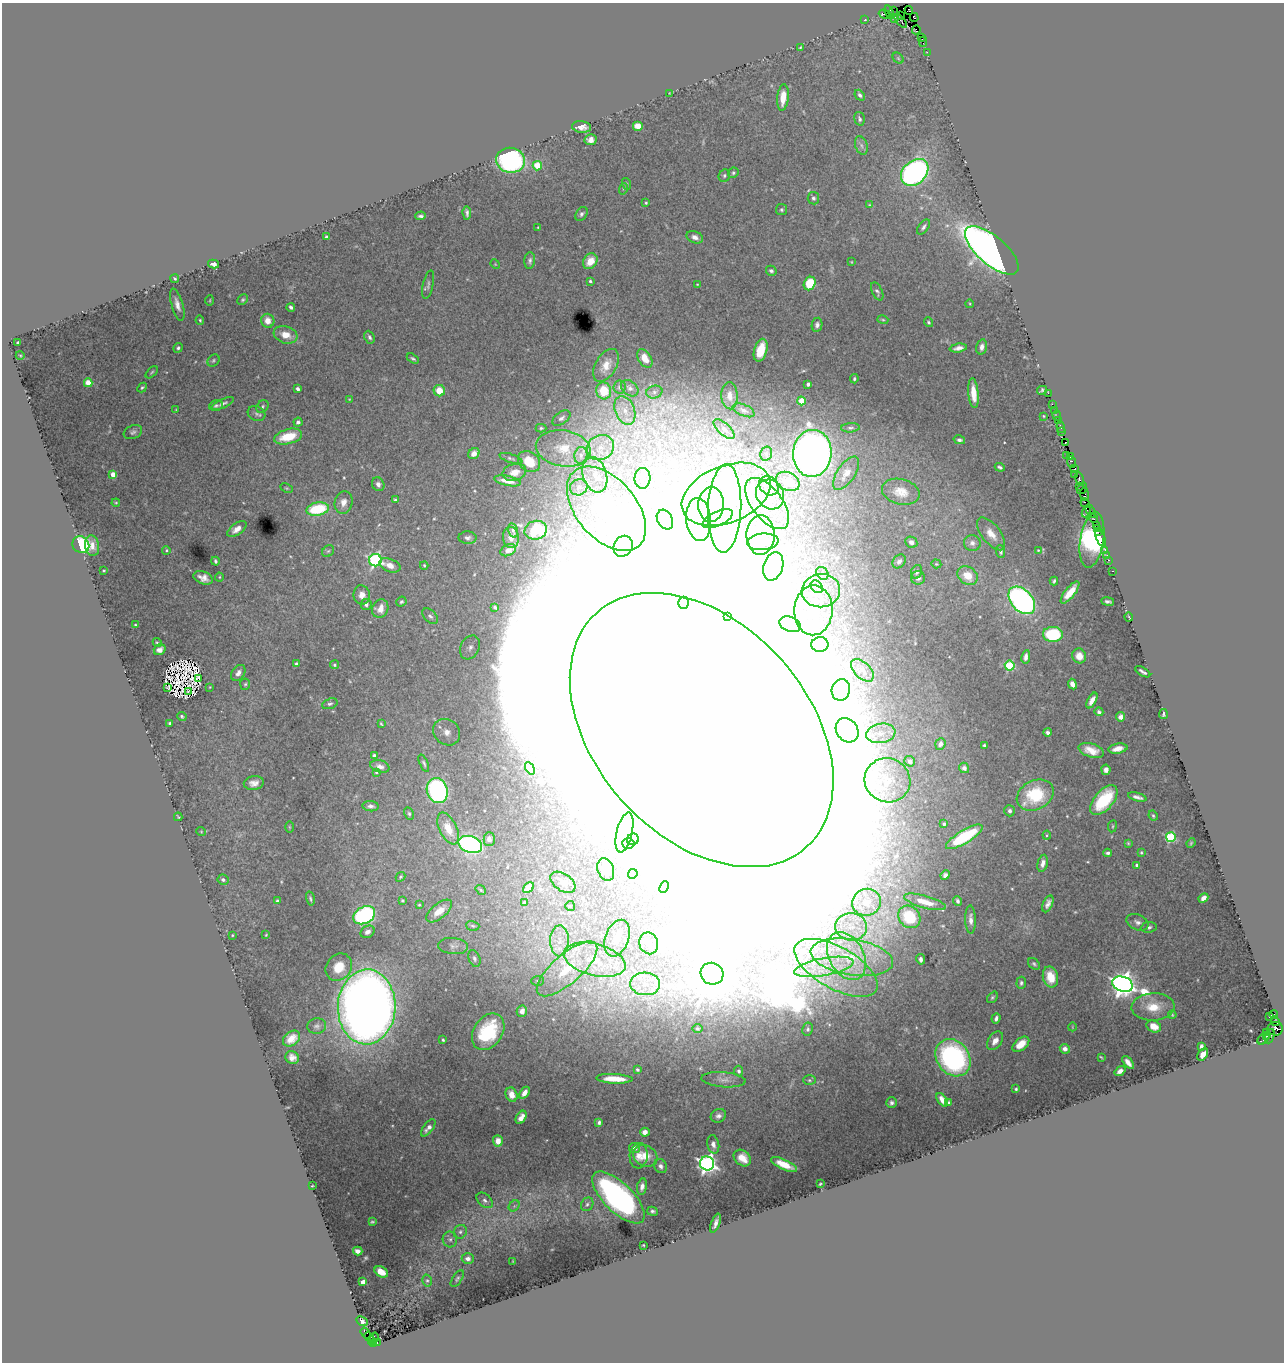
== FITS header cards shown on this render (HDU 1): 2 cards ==
NAXIS1  =                 1282
NAXIS2  =                 1360

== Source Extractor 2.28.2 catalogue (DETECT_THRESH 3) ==
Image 1282 x 1360 px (HDU 1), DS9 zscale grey, 1 PNG px = 1 image px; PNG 1286 x 1364 px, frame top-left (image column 1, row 1360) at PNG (2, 3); each listed source drawn as its Kron ellipse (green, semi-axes under 4 px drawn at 4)
Background 5.59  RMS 0.038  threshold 0.115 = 3 sigma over >= 5 px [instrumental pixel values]
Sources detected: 452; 20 with non-positive FLUX_AUTO (blend fragments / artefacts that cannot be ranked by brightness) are neither listed nor drawn; the other 432 listed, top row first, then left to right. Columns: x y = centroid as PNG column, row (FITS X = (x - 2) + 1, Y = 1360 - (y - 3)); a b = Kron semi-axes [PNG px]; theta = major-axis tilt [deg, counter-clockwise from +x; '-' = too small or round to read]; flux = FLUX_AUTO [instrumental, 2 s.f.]
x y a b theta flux
909 10 4 4 - 400
893 11 3 2 - 160
889 12 7 4 -69 800
884 14 5 3 - 1000
900 15 3 2 - 20
914 17 4 3 - 470
894 18 4 2 - 1.4
864 20 2 2 - 110
901 21 8 3 -50 540
916 30 4 3 - 420
921 37 3 2 - 490
923 42 5 2 - 350
800 47 4 3 - 2.7
927 52 2 2 - 210
898 58 6 4 -46 3.7
669 93 3 2 - 1.6
860 95 6 4 -48 7.5
783 97 13 5 84 37
859 119 7 5 -76 5.6
638 126 5 5 - 28
582 127 9 5 -7 23
591 140 6 5 - 17
861 145 9 6 -71 8.9
511 160 14 12 -8 550
537 166 5 4 - 93
915 172 15 11 43 800
733 173 5 5 - 4.9
724 176 6 5 - 5.4
627 184 6 4 -72 3.3
623 189 6 4 72 3.3
813 198 6 5 - 7
646 203 3 3 - 3.2
870 205 4 4 - 2.8
781 210 5 5 - 4.8
467 213 7 3 -85 7.2
582 214 7 5 56 7.1
420 216 5 3 - 5.4
538 227 3 2 - 1.6
923 227 9 5 54 8
326 237 3 3 - 5.9
695 237 8 6 -21 13
992 250 33 14 -40 2400
530 261 8 5 86 7.4
590 261 8 6 55 38
851 262 4 3 - 1.8
214 264 5 4 - 9.1
495 264 5 4 - 2.6
771 271 5 5 - 6.8
175 279 4 3 - 4.4
590 281 3 3 - 4.9
697 284 4 3 - 2
810 284 7 5 64 110
428 285 14 5 78 8.3
877 291 9 5 -65 6.5
210 300 5 3 - 2.3
243 300 6 5 - 4.4
970 304 4 3 - 2.3
177 305 16 5 -74 18
291 307 4 3 - 6.2
200 320 5 4 - 3.6
883 320 5 4 - 3.3
268 321 7 6 - 31
928 322 5 4 - 4.9
817 325 7 5 81 9.1
286 335 12 8 -18 37
370 337 6 5 - 7.1
18 342 4 3 - 3.9
982 347 7 5 76 12
178 348 5 4 - 5.5
958 348 9 4 8 14
761 350 11 6 73 74
20 355 4 3 - 2
645 358 10 6 -58 32
413 359 7 4 -32 4.8
213 360 7 5 47 4.3
606 365 18 10 59 32
152 372 7 3 45 3.7
854 379 4 3 - 4.2
88 383 4 4 - 74
808 384 4 4 - 8.7
620 387 6 6 - 5.9
142 388 5 3 - 4
630 388 10 7 -41 9.5
298 389 4 3 - 7.9
1042 390 5 4 - 5.1
439 391 6 5 - 47
604 391 8 7 - 72
654 392 8 6 14 9.4
973 393 15 5 -85 37
1048 393 2 2 - 160
730 396 13 8 -87 22
349 399 3 2 - 1.8
801 401 4 4 - 59
223 404 12 4 23 9.6
1052 404 2 2 - 300
216 405 7 5 22 5.3
262 407 7 5 52 5
176 410 3 2 - 1.8
625 410 15 9 -68 34
744 410 11 5 -23 9.2
1054 410 3 2 - 180
256 414 9 7 -27 8.8
1044 416 3 2 - 2
1057 416 5 2 - 480
561 418 10 6 36 8.3
1058 420 2 2 - 270
298 422 4 4 - 8.6
1061 427 6 3 -70 620
541 428 5 4 - 4.2
850 428 9 4 3 5.5
724 429 13 6 -42 11
133 432 9 6 23 8.4
1062 432 3 2 - 460
288 437 14 7 14 82
959 440 6 4 -13 7
1065 442 3 3 - 720
563 448 28 18 -9 87
600 448 14 12 30 43
812 453 23 19 86 2000
474 454 6 5 - 20
766 454 7 5 75 6.9
581 455 8 6 77 12
1066 455 3 2 - 260
1070 457 4 2 - 480
511 458 12 4 -18 5.7
529 461 12 9 -39 65
1071 462 6 4 -66 1400
1000 467 5 3 - 5
1075 469 3 3 - 750
514 472 12 8 15 26
846 473 19 9 56 26
113 474 4 4 - 42
1075 474 2 2 - 320
595 475 18 12 -73 50
642 478 10 8 86 16
1079 479 7 3 -77 1800
507 481 14 5 -11 27
788 481 12 9 -26 85
378 484 7 6 - 9.8
769 486 10 8 -44 19
1079 486 3 2 - 200
579 487 9 8 - 14
286 488 6 4 -26 3.5
1082 488 6 3 56 750
901 492 19 12 -14 37
726 494 46 28 22 280
770 494 15 13 -55 46
1084 494 7 3 -83 1400
395 500 4 3 - 5.5
343 502 11 9 76 22
116 503 4 4 - 2.8
1085 503 5 3 - 370
711 504 17 13 86 62
767 504 30 15 -53 110
725 508 44 16 88 170
318 509 11 6 11 160
606 509 49 30 -49 460
1091 511 7 3 -62 790
1086 512 5 3 - 600
1093 518 5 3 - 850
718 519 16 7 25 31
665 520 10 7 -62 20
699 520 21 12 -85 68
1096 525 2 2 - 730
1097 528 3 3 - 450
237 529 11 5 35 20
513 530 7 4 -76 6.3
536 530 11 9 16 83
1098 532 2 2 - 430
991 534 19 9 -52 32
760 535 19 14 89 68
468 538 9 6 -1 9.8
511 538 10 8 -82 18
1100 538 10 3 -66 1500
1092 540 28 12 81 560
763 542 16 8 6 31
911 542 6 5 - 12
972 543 8 8 - 12
81 545 9 8 - 210
92 546 10 7 -80 20
623 546 11 9 59 37
166 550 4 3 - 3.3
508 550 8 5 26 15
1038 550 2 2 - 2.1
1105 550 4 3 - 830
328 551 6 5 - 5.4
1001 551 6 4 -85 6.4
1107 555 2 2 - 110
375 560 6 6 - 530
1109 560 3 2 - 500
215 561 4 3 - 4.9
899 561 7 6 - 8.2
936 564 5 4 - 2.8
390 565 11 6 -20 25
424 565 4 3 - 3
773 566 14 9 72 21
104 571 3 2 - 2.3
1113 571 3 2 - 230
917 572 7 5 66 7.5
822 573 7 5 -47 6.7
968 576 11 8 -36 45
219 577 4 4 - 2.9
203 578 10 6 -20 19
918 578 7 6 - 9.9
1054 581 4 3 - 4.5
817 587 7 5 -47 8.1
821 591 19 16 7 76
1070 592 13 5 51 44
362 595 9 8 - 20
1022 600 16 10 -47 800
1108 601 6 3 -8 6.2
401 602 5 4 - 5.5
684 603 6 5 - 7.2
366 604 6 5 - 7.3
495 607 4 3 - 3.5
380 609 9 8 - 25
813 610 25 19 87 150
430 616 9 6 -43 9.7
727 617 3 3 - 7.4
1129 617 4 2 - 1.8
790 624 11 7 -21 22
135 625 3 2 - 2.7
1053 634 10 7 0 170
157 643 5 3 - 3.9
820 645 8 7 - 9.7
470 647 12 9 62 17
160 650 6 5 - 13
1079 656 7 7 - 22
1026 657 7 4 80 12
296 664 4 3 - 5.9
334 665 4 4 - 3.7
1010 666 5 5 - 170
862 670 13 8 -44 19
1143 672 8 3 -32 6.5
238 673 9 6 54 14
199 678 3 3 - 7.3
245 684 5 5 - 4.3
1072 684 5 4 - 14
167 687 3 2 - 2.6
210 687 3 3 - 1.9
841 690 11 9 77 18
188 691 3 2 - 1.5
1092 700 8 4 61 16
330 704 8 5 19 5.9
1099 712 5 4 - 6.5
1163 714 5 3 - 4.3
182 717 5 3 - 4.5
1121 717 4 4 - 12
170 723 3 3 - 5.8
381 724 4 2 - 3
702 730 157 106 -48 210000
847 730 13 10 -54 35
447 732 14 12 -41 37
1048 732 4 3 - 8.1
881 733 15 9 10 33
940 744 6 5 - 10
984 745 3 3 - 4.2
1118 749 9 5 10 22
1091 750 13 7 -17 33
374 755 4 3 - 6.1
910 761 5 5 - 20
424 763 9 4 -66 5.7
380 766 10 6 -15 13
530 768 7 4 -59 8.7
964 768 5 5 - 7.4
1106 770 5 4 - 14
376 772 3 3 - 3.6
887 780 23 22 - 97
254 783 10 7 8 19
437 790 13 10 -70 530
1035 795 19 14 28 170
1137 797 9 3 -15 9.7
1104 800 18 9 50 150
371 806 8 5 -6 8.6
1010 811 5 5 - 7.9
409 814 6 4 -63 4.5
1153 816 5 3 - 3.6
178 817 4 2 - 2.5
944 824 3 3 - 5.7
1112 826 6 3 82 2.9
289 827 5 3 - 2.5
448 828 17 8 -64 39
201 831 5 3 - 2.1
624 832 20 8 77 74
1047 835 4 4 - 2.8
964 837 21 6 31 190
1171 837 5 5 - 210
489 839 7 5 88 10
633 839 6 5 - 11
628 843 6 5 - 8.3
1128 843 4 4 - 3
1191 843 5 3 - 2.6
470 844 12 8 -18 520
1141 852 3 3 - 2.9
1108 853 4 3 - 5.9
1043 863 8 5 77 14
1137 865 3 3 - 4.4
606 870 11 8 -71 29
633 874 5 4 - 28
945 875 5 4 - 8.3
401 877 5 4 - 3.7
223 880 5 5 - 7.1
563 882 14 8 -34 28
664 887 6 4 66 5.1
528 888 6 4 46 37
481 890 5 4 - 3.9
310 898 7 3 -76 4.3
1203 898 5 4 - 16
402 900 3 3 - 3.4
277 901 4 3 - 4.8
958 901 5 4 - 7.2
867 902 14 13 - 48
925 902 22 6 -15 45
524 903 4 3 - 9
1048 904 9 5 67 14
419 905 4 3 - 2.8
570 906 5 5 - 3.9
439 911 15 7 39 36
364 915 11 8 27 430
909 917 12 10 -45 120
971 920 14 5 -89 17
1138 922 11 7 -24 13
473 926 7 5 -17 4.4
851 927 16 13 -6 61
1149 927 8 5 6 7
367 932 7 5 30 12
232 935 3 2 - 2.1
266 935 3 2 - 2.2
617 938 19 11 70 49
559 941 15 9 90 34
649 943 11 9 -70 27
453 946 15 8 -6 14
846 956 25 17 -62 130
852 957 41 18 -9 190
474 958 9 5 -70 8.3
921 959 5 4 - 8.7
595 960 31 16 -14 120
1034 964 7 5 -45 5.3
339 967 14 12 50 62
824 967 30 9 11 65
836 968 46 21 -29 230
567 969 38 14 41 130
712 974 11 11 - 13000
1050 977 10 7 -77 44
538 981 6 5 - 4.5
1021 983 6 4 84 5.6
645 984 15 11 -4 46
1123 984 10 7 -20 3200
992 997 6 4 50 4.9
367 1007 37 29 88 4100
1153 1007 21 13 2 58
522 1011 6 5 - 16
1274 1014 4 3 - 4300
1172 1015 4 3 - 2.6
1269 1017 3 2 - 54
996 1018 5 3 - 7.7
1275 1021 5 3 - 500
317 1026 9 7 8 9.9
1154 1026 7 5 -23 27
1072 1027 4 2 - 2
697 1028 5 4 - 4.1
808 1029 6 5 - 5.8
1275 1029 8 6 4 4000
488 1032 20 14 56 200
1266 1032 4 3 - 930
1266 1036 3 3 - 550
1270 1036 7 3 67 550
291 1039 9 7 37 28
1263 1039 7 4 45 1000
443 1040 3 3 - 3.7
995 1041 10 6 56 18
1021 1044 10 6 39 38
1201 1046 4 3 - 9.3
1065 1049 5 4 - 12
1203 1054 7 4 54 16
1101 1057 4 2 - 2.7
292 1058 7 6 - 15
953 1058 20 16 -52 530
1128 1062 7 4 -51 16
637 1070 4 3 - 4.4
739 1071 5 4 - 6.2
1120 1071 6 4 38 16
614 1079 18 5 -2 48
723 1080 22 7 -5 19
809 1080 6 5 - 4.4
1016 1089 3 3 - 3.6
524 1093 7 4 56 20
511 1095 7 6 - 28
942 1100 8 4 -55 20
891 1103 5 5 - 7
949 1103 3 3 - 6.7
718 1116 8 6 29 11
521 1117 7 4 58 18
599 1122 4 3 - 6.4
428 1128 10 5 53 14
645 1132 5 4 - 18
498 1141 5 5 - 20
713 1144 9 6 -79 12
634 1148 5 5 - 13
639 1156 13 9 85 27
645 1156 13 10 -28 44
742 1158 9 7 -42 41
707 1163 7 7 - 1300
784 1165 14 5 -24 44
661 1166 7 6 - 11
820 1184 3 2 - 2.5
312 1186 3 2 - 2.2
642 1187 8 5 80 14
618 1197 34 14 -45 760
485 1200 9 6 -42 9.5
587 1204 7 6 - 6.6
514 1206 6 5 - 4.9
652 1211 5 4 - 6.6
372 1222 4 3 - 3.3
716 1223 10 4 70 15
460 1232 7 6 - 8.2
450 1239 8 7 - 9.8
643 1245 2 2 - 2.1
358 1251 5 4 - 13
468 1259 6 5 - 12
513 1261 3 2 - 1.4
381 1272 7 5 -31 28
457 1279 9 4 57 5.6
427 1281 6 5 - 4.3
363 1282 4 3 - 26
362 1321 6 3 -27 0.95
365 1333 6 4 -53 1200
369 1337 5 2 - 550
374 1338 5 4 - 1600
371 1341 4 3 - 500
377 1342 3 2 - 710
374 1343 4 3 - 330
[20 non-positive-flux detections neither listed nor drawn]